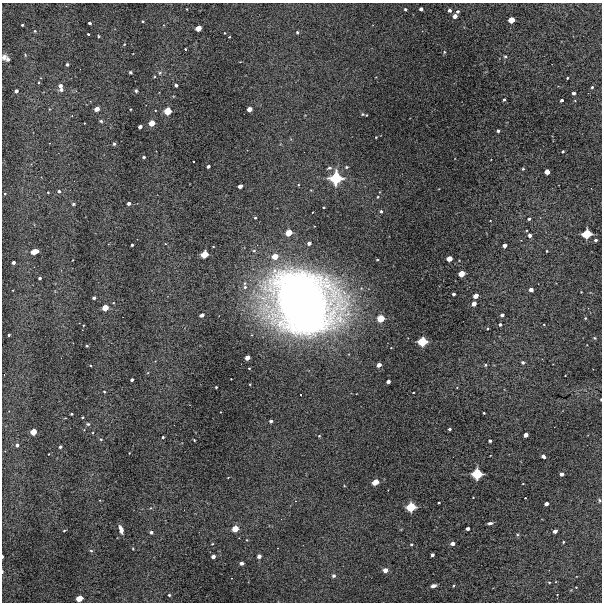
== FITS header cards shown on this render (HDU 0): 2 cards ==
NAXIS1  =                  600 / Width of image
NAXIS2  =                  600 / Height of image

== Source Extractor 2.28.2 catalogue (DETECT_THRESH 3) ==
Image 600 x 600 px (HDU 0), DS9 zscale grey, 1 PNG px = 1 image px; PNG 604 x 604 px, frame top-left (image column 1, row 600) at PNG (2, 3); no overlay
Background 4300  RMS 130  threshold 395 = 3 sigma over >= 5 px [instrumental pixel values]
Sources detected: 172; all 172 listed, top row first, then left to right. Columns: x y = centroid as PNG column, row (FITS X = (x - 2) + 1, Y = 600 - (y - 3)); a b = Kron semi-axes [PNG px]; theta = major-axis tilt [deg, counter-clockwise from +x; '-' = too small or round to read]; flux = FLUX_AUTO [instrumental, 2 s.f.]
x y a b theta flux
187 9 3 2 - 4.8e+03
405 9 3 3 - 1.5e+04
421 9 4 3 - 3.4e+04
449 10 3 3 - 2.8e+04
458 11 4 3 - 1.9e+04
455 16 4 4 - 5.8e+04
511 20 5 4 - 1.5e+05
143 21 3 3 - 9.0e+03
90 23 3 3 - 2.2e+04
22 25 3 3 - 1.3e+04
198 28 5 4 - 1.3e+05
35 31 3 3 - 8.4e+03
297 32 4 3 - 1.5e+04
225 33 3 2 - 5.6e+03
88 34 3 3 - 8.7e+03
98 36 4 2 - 6.7e+03
229 37 2 2 - 7.6e+03
185 49 3 2 - 1.5e+04
444 52 5 4 - 9.8e+03
505 56 5 4 - 1.0e+04
4 57 6 5 - 4.1e+04
8 59 6 4 84 2.3e+04
67 64 3 3 - 2.0e+04
130 72 4 3 - 1.1e+04
160 73 6 5 - 1.4e+04
567 78 2 2 - 8.2e+03
39 82 4 2 - 7.2e+03
176 85 4 3 - 2.5e+04
60 86 5 4 - 3.8e+04
592 87 3 3 - 1.3e+04
61 89 5 4 - 2.7e+04
16 91 4 3 - 3.3e+04
136 91 5 4 - 1.2e+04
574 93 3 3 - 2.3e+04
504 100 3 3 - 1.4e+04
562 100 3 3 - 2.5e+04
97 109 4 4 - 7.2e+04
130 109 2 2 - 7.5e+03
249 109 4 4 - 7.0e+04
168 111 5 5 - 2.1e+05
362 114 4 3 - 1.0e+04
366 115 2 2 - 7.3e+03
101 121 5 4 - 1.4e+04
152 123 5 4 - 1.3e+05
140 127 4 3 - 4.0e+04
498 131 3 3 - 2.2e+04
376 137 3 2 - 5.4e+03
114 144 4 3 - 1.7e+04
563 151 3 3 - 1.1e+04
144 157 3 3 - 1.7e+04
193 161 2 2 - 8.0e+03
208 166 3 3 - 2.7e+04
347 167 4 3 - 9.6e+03
329 168 6 4 15 1.6e+04
523 169 4 3 - 1.0e+04
547 172 4 4 - 8.7e+04
336 178 8 8 - 5.5e+05
240 186 4 3 - 5.2e+04
59 191 3 3 - 1.8e+04
48 192 2 2 - 7.6e+03
5 194 3 2 - 7.6e+03
378 197 4 3 - 9.6e+03
129 203 3 3 - 3.0e+04
73 204 4 3 - 1.6e+04
323 207 3 2 - 8.7e+03
381 211 3 3 - 1.7e+04
255 218 3 2 - 9.9e+03
529 219 3 3 - 1.7e+04
490 221 2 2 - 5.4e+03
289 233 5 4 - 1.6e+05
587 234 7 5 25 3.4e+05
530 235 4 4 - 3.2e+04
596 240 3 3 - 2.0e+04
309 243 4 3 - 3.7e+04
132 245 3 3 - 1.5e+04
504 246 4 3 - 4.7e+04
547 251 3 3 - 8.8e+03
35 252 6 4 16 1.7e+05
204 254 6 5 - 1.9e+05
275 256 5 5 - 1.1e+05
449 259 4 4 - 1.0e+05
13 262 3 3 - 2.8e+04
461 274 5 4 - 1.4e+05
40 278 3 3 - 1.8e+04
245 287 6 6 - 2.8e+04
531 290 4 3 - 4.8e+04
581 292 2 2 - 5.4e+03
453 294 3 3 - 2.4e+04
476 296 4 4 - 7.9e+04
94 298 3 3 - 2.4e+04
302 302 53 45 -33 9.9e+06
474 304 4 4 - 6.5e+04
105 308 5 4 - 1.3e+05
202 315 4 3 - 5.4e+04
502 315 4 3 - 2.9e+04
381 318 5 5 - 1.8e+05
585 318 3 2 - 8.6e+03
500 325 4 4 - 1.8e+04
9 335 3 3 - 1.4e+04
594 338 4 3 - 9.6e+03
422 342 6 5 - 3.2e+05
87 346 3 3 - 1.2e+04
247 358 4 4 - 7.0e+04
523 362 5 4 - 1.4e+04
379 365 4 4 - 5.7e+04
486 365 4 4 - 1.1e+04
249 368 2 2 - 6.7e+03
565 376 2 2 - 5.3e+03
231 379 2 2 - 4.7e+03
132 380 3 3 - 2.5e+04
388 381 4 3 - 3.7e+04
216 387 3 3 - 9.1e+03
104 392 3 2 - 1.0e+04
413 392 3 2 - 6.5e+03
301 395 2 2 - 9.5e+03
601 399 3 2 - 8.2e+03
484 413 3 2 - 8.7e+03
71 414 3 3 - 1.2e+04
82 417 3 2 - 9.0e+03
271 421 3 3 - 2.5e+04
88 424 5 4 - 1.4e+04
449 429 3 3 - 1.9e+04
33 432 5 4 - 1.5e+05
526 435 4 4 - 5.7e+04
319 436 4 4 - 9.6e+03
163 437 3 3 - 1.3e+04
101 439 4 4 - 1.0e+04
194 440 3 2 - 6.9e+03
490 441 3 3 - 1.9e+04
17 445 4 3 - 2.6e+04
60 447 3 3 - 1.6e+04
129 453 3 2 - 5.2e+03
49 454 2 2 - 6.0e+03
543 456 4 3 - 4.1e+04
477 474 7 6 - 4.0e+05
562 474 4 3 - 3.6e+04
375 482 5 4 - 1.4e+05
523 484 3 2 - 4.7e+03
525 498 2 2 - 7.2e+03
599 500 5 4 - 1.2e+04
439 503 3 2 - 9.8e+03
546 504 4 3 - 4.6e+04
411 507 6 6 - 3.1e+05
150 508 4 3 - 6.9e+03
490 523 5 3 - 1.9e+04
121 529 9 4 -75 5.4e+04
235 529 5 4 - 1.4e+05
468 529 3 3 - 3.5e+04
64 530 3 2 - 1.1e+04
555 531 4 3 - 5.1e+04
151 532 4 3 - 2.5e+04
517 534 5 3 - 9.0e+03
247 540 4 3 - 6.2e+03
563 542 3 2 - 7.8e+03
452 543 4 3 - 4.5e+04
212 544 3 3 - 7.4e+03
411 544 4 3 - 1.0e+04
133 549 4 2 - 6.0e+03
91 551 5 3 - 9.5e+03
432 555 3 3 - 2.7e+04
2 556 3 2 - 1.4e+04
213 556 4 3 - 4.3e+04
259 556 4 3 - 4.4e+04
242 563 4 3 - 3.2e+04
385 570 4 4 - 5.9e+04
2 572 5 2 - 1.1e+04
334 576 4 4 - 2.6e+04
549 582 4 3 - 7.1e+03
453 585 3 2 - 8.5e+03
433 586 5 3 - 3.4e+04
169 595 4 4 - 1.3e+04
79 598 5 4 - 1.5e+05
At the frame edge (FLAGS 8, measured only in part): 3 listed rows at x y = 601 399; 2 556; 2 572

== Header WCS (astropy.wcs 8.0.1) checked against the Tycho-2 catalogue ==
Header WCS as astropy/WCSLIB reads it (CRVAL/CRPIX/CD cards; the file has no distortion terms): RA---TAN/DEC--TAN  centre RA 03:23:56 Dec -36:28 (50.98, -36.46 deg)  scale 2 arcsec/px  FOV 20.0' x 20.0'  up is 0 deg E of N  parity normal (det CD < 0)
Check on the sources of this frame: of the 60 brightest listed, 5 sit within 2.5 arcsec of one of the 6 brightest Tycho-2 stars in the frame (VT <= 12.09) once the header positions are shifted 1.30 arcsec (1.30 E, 0.06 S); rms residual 0.82 arcsec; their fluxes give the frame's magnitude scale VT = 25.54 - 2.5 log10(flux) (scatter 0.20 mag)
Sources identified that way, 5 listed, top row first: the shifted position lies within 2.5 arcsec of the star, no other Tycho-2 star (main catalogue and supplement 1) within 5.0 arcsec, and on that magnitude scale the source's flux lands within +1.5 / -3 mag of the star's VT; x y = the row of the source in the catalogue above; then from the Tycho-2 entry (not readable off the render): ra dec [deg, ICRS J2000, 3 dp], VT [Tycho-2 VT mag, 2 dp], TYC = Tycho-2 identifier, HIP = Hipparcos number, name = IAU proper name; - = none
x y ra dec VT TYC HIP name
336 178 50.962 -36.395 10.77 7026-294-1 - -
587 234 50.788 -36.426 11.61 7026-266-1 - -
422 342 50.902 -36.486 12.09 7026-247-1 - -
477 474 50.864 -36.560 11.54 7026-276-1 - -
411 507 50.910 -36.578 12.01 7026-289-1 - -